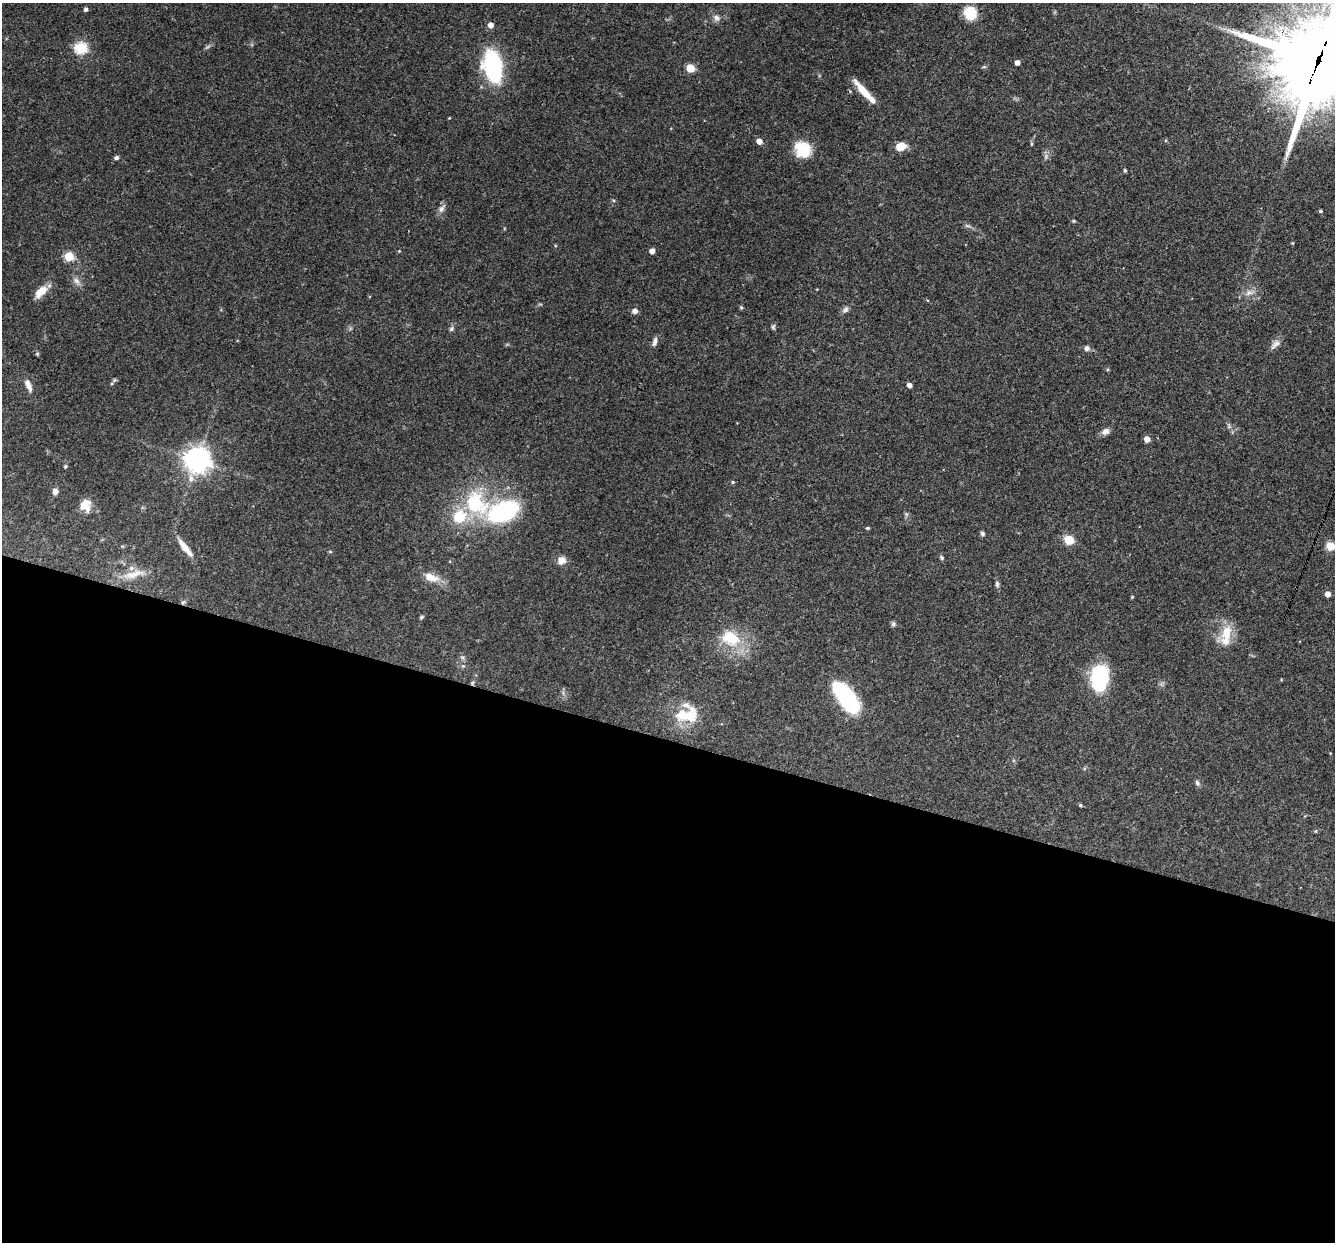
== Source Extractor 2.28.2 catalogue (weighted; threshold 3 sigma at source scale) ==
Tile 14 of 4 x 4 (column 2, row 4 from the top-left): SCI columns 1334-2666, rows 258-1497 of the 5331 x 5348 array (HDU 1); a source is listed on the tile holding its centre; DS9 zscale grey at full resolution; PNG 1337 x 1244 px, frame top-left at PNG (2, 3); no overlay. Shown black and unused: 41% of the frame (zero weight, under 3 of 4 exposures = <1% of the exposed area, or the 3 px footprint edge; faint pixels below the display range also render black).
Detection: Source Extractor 2.28.2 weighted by HDU 2 'WHT'; one run over the whole footprint, this tile lists its part. Background 0.0576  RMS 0.0032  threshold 0.0146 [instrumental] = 3 sigma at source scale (4.5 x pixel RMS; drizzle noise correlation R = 1.50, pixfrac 1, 0.05/0.05 arcsec/px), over >= 5 px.
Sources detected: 78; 1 too faint to see at this stretch — not listed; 3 inside a brighter listed object's ellipse — not listed separately; the other 74 listed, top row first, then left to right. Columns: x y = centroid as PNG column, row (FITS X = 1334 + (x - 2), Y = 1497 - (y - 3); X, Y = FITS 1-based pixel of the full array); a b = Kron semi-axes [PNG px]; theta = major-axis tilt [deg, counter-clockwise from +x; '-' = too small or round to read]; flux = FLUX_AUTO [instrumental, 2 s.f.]
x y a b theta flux
86 9 4 4 - 0.84
970 13 12 11 - 8
716 18 10 8 -40 1.4
490 25 5 5 - 2.1
80 48 6 6 - 34
1318 60 35 30 62 3700
1017 62 4 4 - 1.7
493 67 31 16 -79 37
690 68 5 5 - 12
864 92 34 7 -48 5.7
449 118 4 3 - 0.25
759 141 5 5 - 2.5
1031 144 6 4 89 0.37
901 146 10 7 17 5
803 150 18 15 -45 10
1046 156 8 4 90 0.78
116 158 5 4 - 0.81
1125 170 4 3 - 0.43
441 209 12 7 52 1.5
1320 211 4 3 - 0.53
1074 221 5 4 - 0.35
967 226 9 3 -13 0.65
1292 243 4 4 - 0.28
399 251 4 3 - 0.27
652 251 4 4 - 1.9
69 256 5 5 - 16
76 281 12 6 -57 1.5
41 292 19 9 43 4
1249 293 11 8 20 1.9
741 307 5 4 - 0.48
846 309 9 6 56 1
635 311 5 5 - 1.8
451 329 8 6 48 0.77
655 341 12 5 73 1.3
1275 344 17 7 48 1.7
1087 348 6 6 - 1.2
114 380 7 4 46 0.54
28 385 17 7 -68 2.3
909 385 4 4 - 1.5
1229 426 7 5 -47 0.67
1106 431 10 8 29 1.5
1147 439 5 4 - 2.5
197 460 10 9 - 240
65 466 4 4 - 0.56
733 482 5 4 - 0.46
55 491 6 6 - 1.7
476 503 37 27 -45 24
85 505 15 13 -84 3.7
504 511 27 16 22 39
867 528 5 4 - 0.4
982 533 6 5 - 0.66
1069 540 5 5 - 16
1330 546 5 5 - 12
185 548 26 7 -52 4
942 557 6 5 - 0.55
561 560 8 7 - 2.7
134 574 34 10 15 5.3
431 577 17 9 -17 4.3
997 584 9 5 -77 0.77
1328 594 4 4 - 2.3
1132 597 4 3 - 0.31
183 602 7 4 44 0.56
421 617 6 4 28 0.46
893 624 7 6 - 0.71
1226 635 30 12 81 7.1
731 638 28 20 -25 12
462 657 7 4 -18 0.54
1100 678 21 13 83 34
472 683 6 4 49 0.55
846 697 31 12 -53 45
688 716 36 17 -3 11
1330 753 3 3 - 0.2
1197 783 8 5 -62 0.79
1080 805 4 4 - 0.36
Overlapping masked pixels (flux is a lower limit): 3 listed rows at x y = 1318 60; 183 602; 472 683
Isophote crosses this tile's border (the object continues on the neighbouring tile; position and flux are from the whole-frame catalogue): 2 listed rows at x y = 1318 60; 1330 546